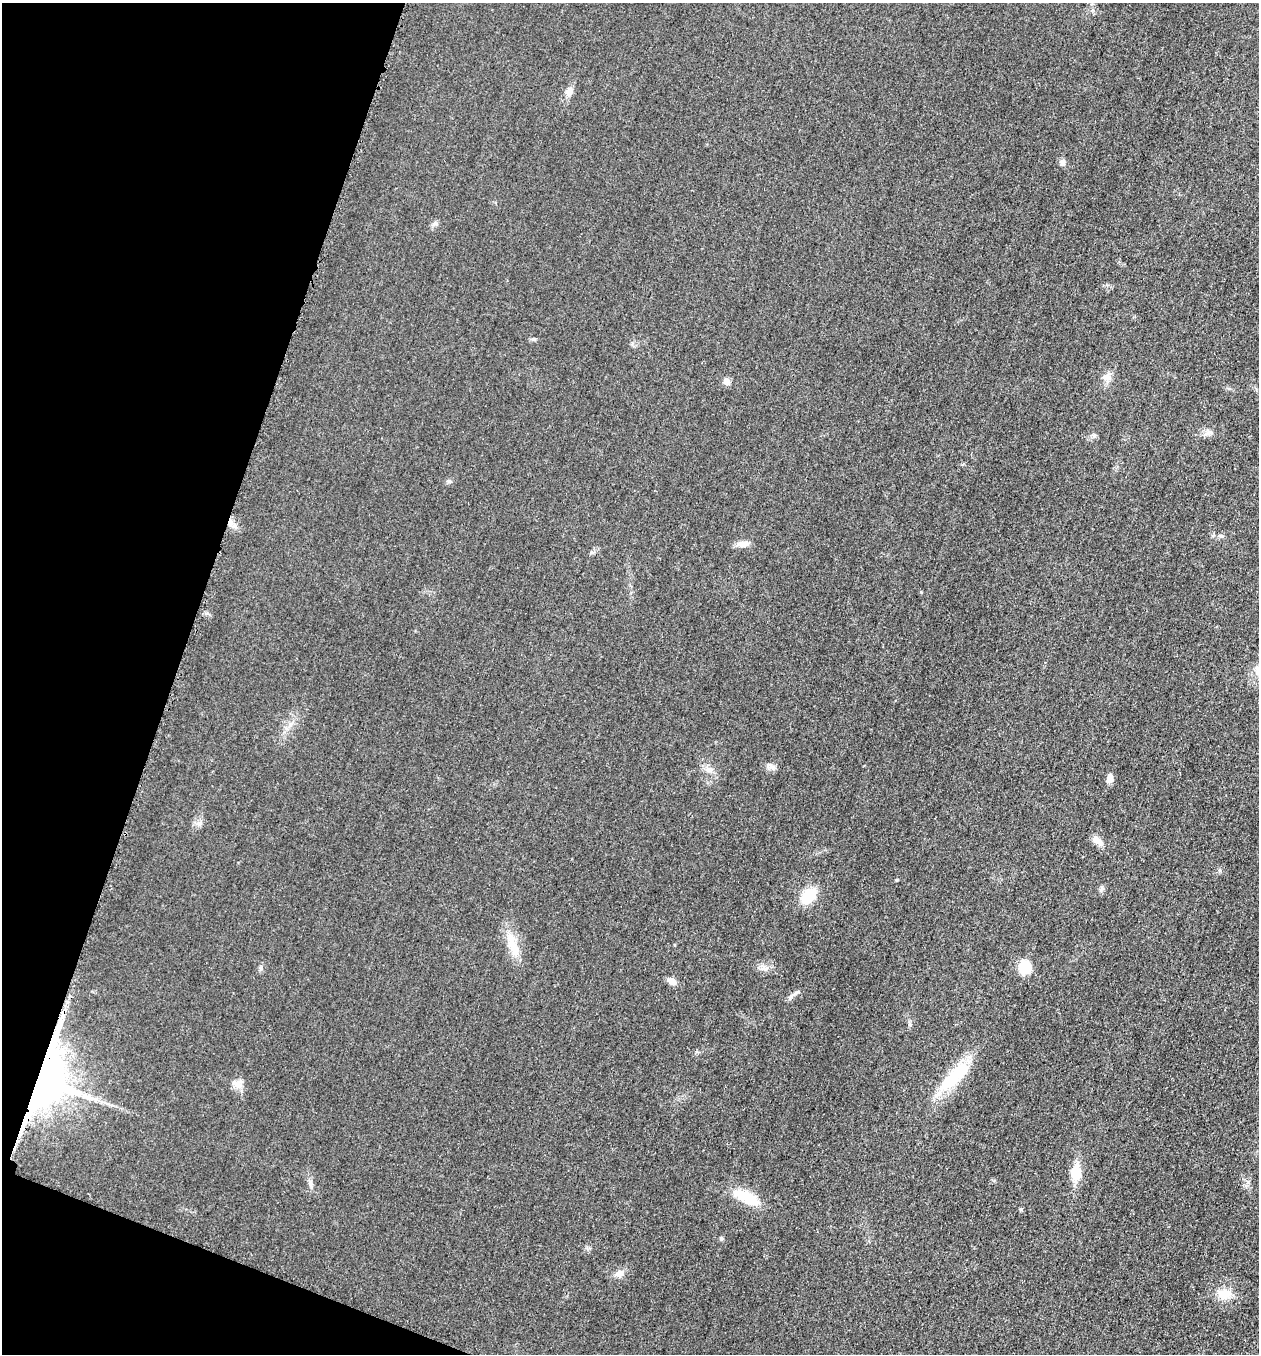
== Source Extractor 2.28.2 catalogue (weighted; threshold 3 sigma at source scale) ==
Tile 9 of 4 x 4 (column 1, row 3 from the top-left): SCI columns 199-1455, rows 1374-2725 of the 5507 x 5463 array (HDU 1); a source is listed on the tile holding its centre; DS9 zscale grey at full resolution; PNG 1261 x 1356 px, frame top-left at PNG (2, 3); no overlay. Shown black and unused: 17% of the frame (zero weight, under 3 of 5 exposures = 4% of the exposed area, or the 3 px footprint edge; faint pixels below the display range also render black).
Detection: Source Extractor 2.28.2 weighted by HDU 2 'WHT'; one run over the whole footprint, this tile lists its part. Background 0.0227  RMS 0.0053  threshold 0.0237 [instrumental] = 3 sigma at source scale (4.5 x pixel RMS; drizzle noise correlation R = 1.50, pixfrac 1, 0.05/0.05 arcsec/px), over >= 5 px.
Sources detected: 31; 1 cosmic-ray / hot-pixel residue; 1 long thin detection or spike segment (spike, bleed or trail) — not listed; the other 29 listed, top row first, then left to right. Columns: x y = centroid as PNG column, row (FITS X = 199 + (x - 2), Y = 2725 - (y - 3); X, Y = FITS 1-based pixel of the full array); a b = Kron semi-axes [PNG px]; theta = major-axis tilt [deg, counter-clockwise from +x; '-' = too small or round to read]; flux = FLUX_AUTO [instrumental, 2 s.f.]
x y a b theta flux
569 92 11 9 79 3
1062 162 8 7 - 1.7
1107 377 13 6 -5 2.5
726 381 8 7 - 2.6
1208 433 11 6 31 2.1
449 481 5 5 - 1
1220 536 8 3 -13 1
742 544 16 8 3 3.4
770 766 7 5 90 1.4
709 770 10 7 7 2.6
1109 778 11 7 84 2.9
199 823 8 5 45 1.6
1097 840 15 8 -41 3.7
897 880 4 3 - 0.52
808 896 22 15 49 12
513 945 36 11 -72 11
1025 968 15 14 - 10
671 981 10 7 -30 3.4
797 992 6 4 17 0.87
791 996 7 4 70 1.1
954 1076 53 15 47 24
41 1079 17 11 71 2900
238 1085 11 7 -10 2.9
1075 1173 22 14 89 8.9
311 1184 7 4 -71 1.2
746 1197 34 13 -25 14
721 1238 5 4 - 0.89
619 1274 12 8 4 2.8
1224 1294 18 12 -2 7.9
Overlapping masked pixels (flux is a lower limit): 1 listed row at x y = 41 1079
Unlisted compact peaks at least as high as the median listed source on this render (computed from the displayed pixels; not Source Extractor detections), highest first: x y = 1021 1209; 1248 1182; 1220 871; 261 968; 921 592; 533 339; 1094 436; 765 969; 1101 890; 591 552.